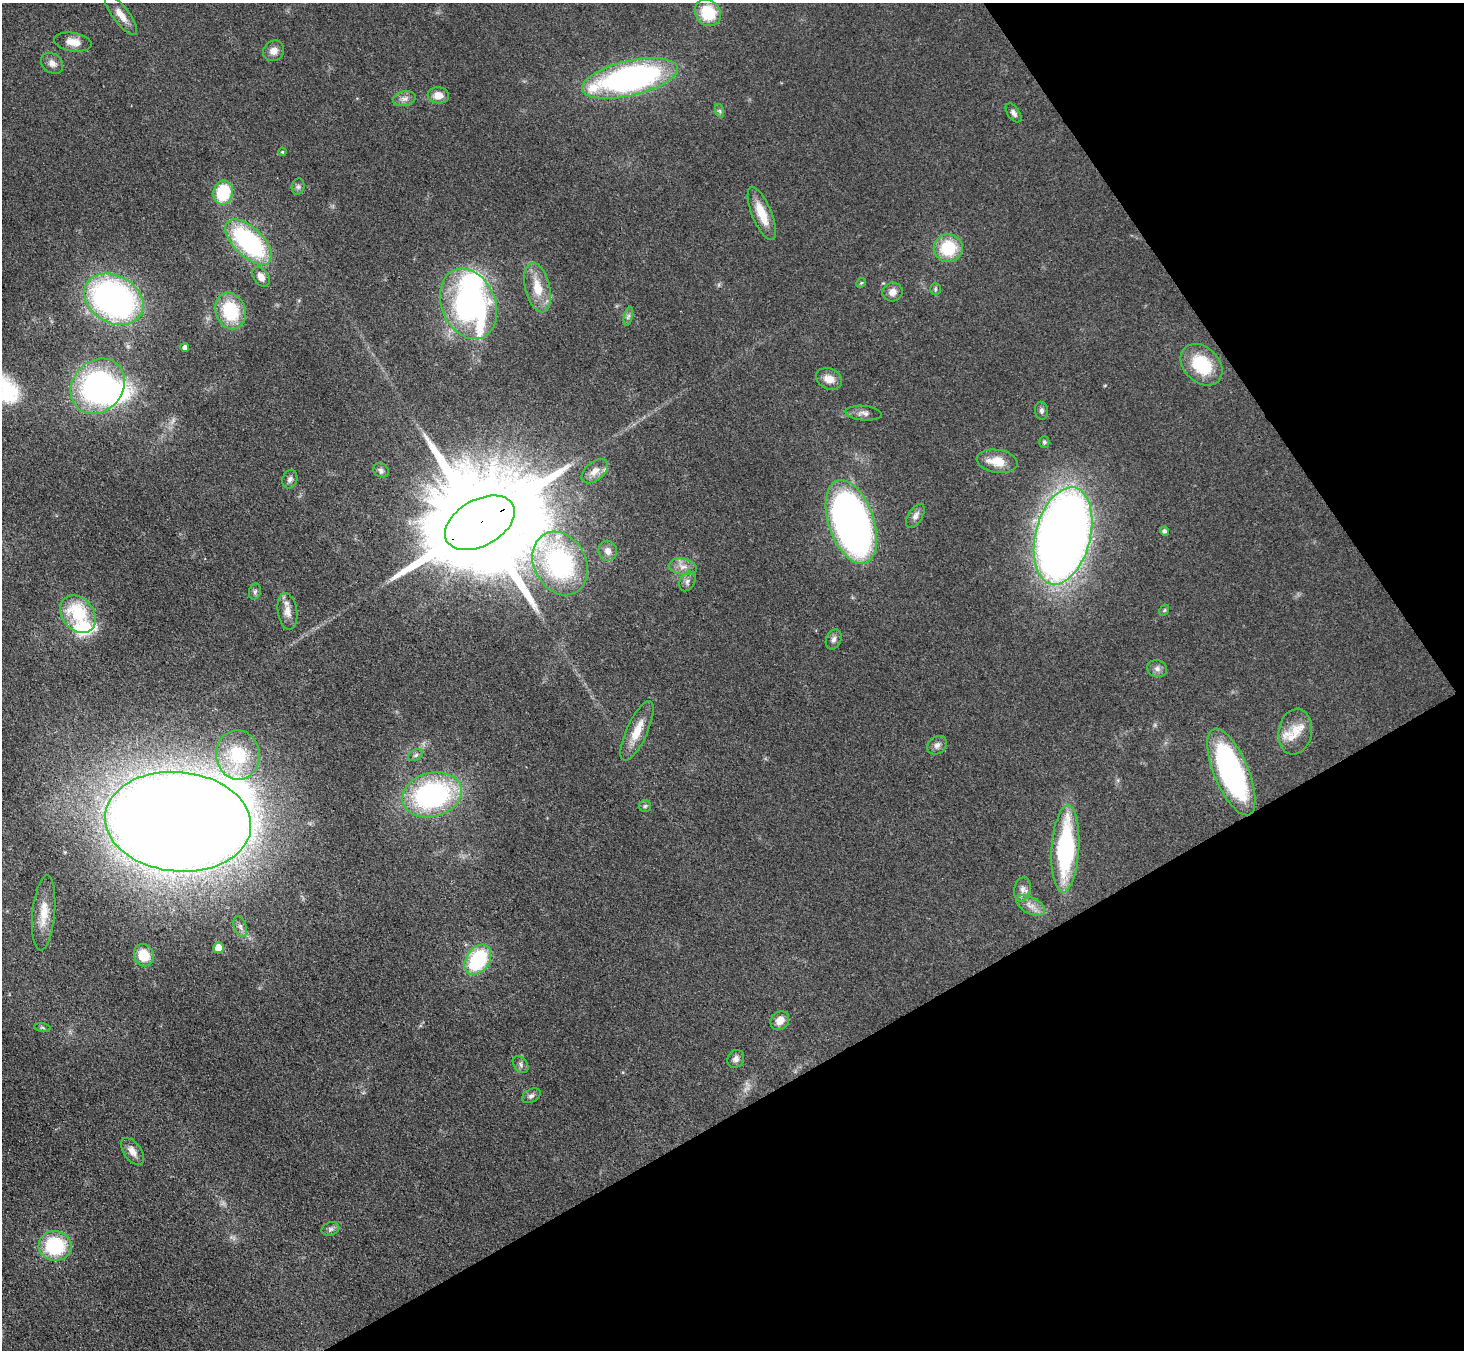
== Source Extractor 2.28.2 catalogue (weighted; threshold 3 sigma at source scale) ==
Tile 12 of 4 x 4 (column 4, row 3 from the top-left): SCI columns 4389-5850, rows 1645-2992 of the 5852 x 5845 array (HDU 1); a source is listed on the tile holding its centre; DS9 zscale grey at full resolution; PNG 1466 x 1352 px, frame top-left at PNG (2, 3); each listed source drawn as its Kron ellipse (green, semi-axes under 4 px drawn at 4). Shown black and unused: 28% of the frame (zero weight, under 3 of 4 exposures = <1% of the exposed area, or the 3 px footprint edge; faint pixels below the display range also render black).
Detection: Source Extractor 2.28.2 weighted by HDU 2 'WHT'; one run over the whole footprint, this tile lists its part. Background 0.0759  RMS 0.0066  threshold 0.0299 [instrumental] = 3 sigma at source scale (4.5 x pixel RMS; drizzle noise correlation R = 1.50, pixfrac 1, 0.05/0.05 arcsec/px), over >= 5 px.
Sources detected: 83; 1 too faint to see at this stretch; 3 inside a brighter object's white glare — neither listed nor drawn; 3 inside a brighter listed object's ellipse — not listed separately; the other 76 listed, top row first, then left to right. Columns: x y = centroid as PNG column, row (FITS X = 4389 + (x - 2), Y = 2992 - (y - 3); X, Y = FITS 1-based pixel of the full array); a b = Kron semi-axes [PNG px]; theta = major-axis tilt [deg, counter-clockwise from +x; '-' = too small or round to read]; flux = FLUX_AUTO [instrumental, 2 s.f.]
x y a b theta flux
708 13 14 12 -52 26
121 15 24 8 -53 7.7
73 42 19 9 -8 7.7
274 51 11 10 - 5.2
52 63 12 9 -38 4.2
630 78 49 17 13 200
438 95 10 8 -5 7.2
404 99 11 7 12 3.5
720 111 7 4 -71 1.2
1013 113 11 6 -55 2.5
282 152 4 3 - 0.7
298 187 8 6 76 1.9
223 193 12 10 78 34
762 214 28 9 -68 16
249 242 29 14 -43 97
948 248 14 14 - 29
261 277 11 7 -56 5
861 283 5 4 - 0.85
538 287 25 12 -77 15
935 289 6 5 - 1.2
893 292 10 9 - 5
114 299 31 23 -30 230
468 304 36 26 -66 180
230 311 19 15 -71 36
628 316 10 4 77 1.7
185 348 4 4 - 3.2
1202 365 24 17 -44 33
829 379 13 10 -24 7.3
98 386 29 25 50 140
1041 411 9 6 -86 2.3
864 413 18 7 -5 3.8
1044 442 6 5 - 1.2
997 461 21 11 -9 14
381 470 8 6 -29 1.8
595 471 15 9 40 6.1
290 479 9 7 67 2.7
915 516 13 7 58 3.5
851 522 44 22 -71 360
480 523 38 23 29 28000
1164 531 4 4 - 1.8
1063 536 49 27 76 890
608 551 10 9 - 4.9
560 563 33 26 -62 110
683 567 14 8 -10 5.1
687 581 10 7 62 2.7
255 591 8 6 74 1.6
1164 610 6 4 60 0.84
287 611 18 9 -82 6.1
78 614 20 15 -50 35
834 639 10 7 68 2.8
1157 669 10 8 -16 2.9
637 731 32 10 65 14
1295 732 23 16 80 14
937 745 11 8 39 3.1
238 755 25 21 -86 36
416 755 8 5 27 1.5
1231 772 46 17 -67 150
432 795 30 22 14 130
645 806 6 6 - 1.3
178 822 73 50 -5 2400
1065 849 43 14 87 100
1022 889 12 8 78 3.5
1031 905 15 8 -27 5.3
44 913 38 11 85 15
240 927 10 6 -73 2.5
219 948 5 5 - 13
144 955 11 9 -67 15
478 960 17 11 56 54
780 1021 10 8 43 6.5
42 1028 8 4 -9 1.1
736 1059 9 8 - 3.1
521 1064 9 6 -54 2
531 1096 10 6 27 2.3
132 1151 15 8 -53 5.5
330 1229 9 6 16 2
55 1246 16 15 - 47
Overlapping masked pixels (flux is a lower limit): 1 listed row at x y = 480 523